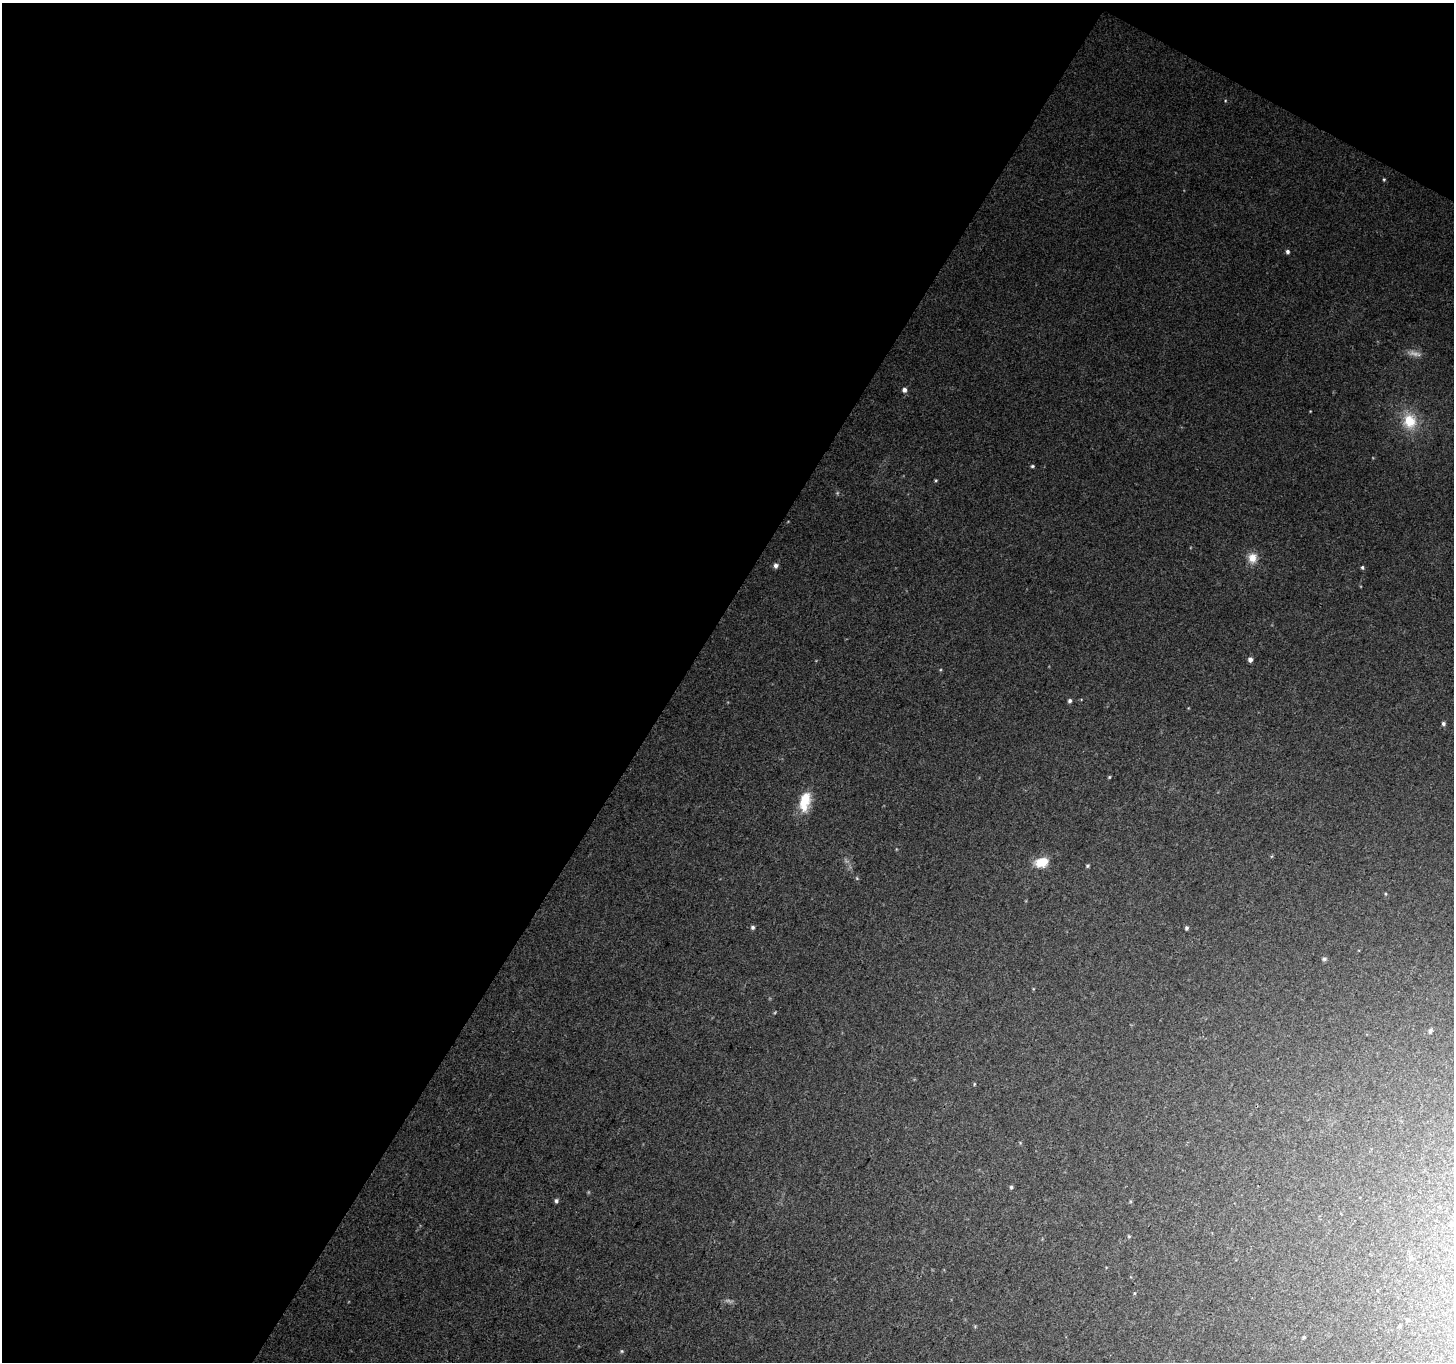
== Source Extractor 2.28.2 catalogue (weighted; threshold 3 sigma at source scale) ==
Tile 1 of 2 x 2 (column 1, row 1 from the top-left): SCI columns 2-1453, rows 1481-2840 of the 2905 x 2942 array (HDU 1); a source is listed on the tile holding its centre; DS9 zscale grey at full resolution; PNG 1456 x 1364 px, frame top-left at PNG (2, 3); no overlay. Shown black and unused: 49% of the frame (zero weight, under 3 of 4 exposures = <1% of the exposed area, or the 3 px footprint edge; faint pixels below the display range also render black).
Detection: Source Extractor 2.28.2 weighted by HDU 2 'WHT'; one run over the whole footprint, this tile lists its part. Background 0.0295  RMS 0.0081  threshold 0.0365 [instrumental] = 3 sigma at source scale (4.5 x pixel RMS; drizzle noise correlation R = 1.50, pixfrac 1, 0.0396/0.0396 arcsec/px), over >= 5 px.
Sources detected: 31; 2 too faint to see at this stretch — not listed; the other 29 listed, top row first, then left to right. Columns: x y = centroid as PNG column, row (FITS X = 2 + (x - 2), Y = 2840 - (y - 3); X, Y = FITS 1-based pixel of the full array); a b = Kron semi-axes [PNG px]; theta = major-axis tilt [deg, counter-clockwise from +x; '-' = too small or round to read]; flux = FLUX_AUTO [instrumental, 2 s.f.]
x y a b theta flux
1384 179 4 4 - 0.86
1287 252 5 5 - 2
1414 353 21 7 -11 5.8
904 390 6 5 - 2.8
1410 421 20 18 90 24
1032 466 5 4 - 1.1
936 480 5 3 - 0.82
1252 558 14 12 85 9.4
776 566 6 5 - 2.9
1362 567 5 4 - 1.2
1250 660 5 4 - 3.5
1070 701 5 5 - 1.6
1443 724 5 5 - 1.8
1109 777 4 4 - 0.83
805 801 23 12 77 21
1042 862 16 11 14 15
1087 866 5 4 - 1.1
753 927 5 5 - 1.7
1186 928 5 4 - 1.5
1324 959 6 5 - 1.5
1430 1031 6 4 70 1.6
974 1084 5 3 - 0.64
1011 1187 5 5 - 1.4
556 1201 5 4 - 1.8
1129 1236 5 4 - 0.9
1134 1293 5 3 - 0.82
1407 1320 5 5 - 1.6
1304 1337 4 4 - 1
622 1351 5 5 - 1